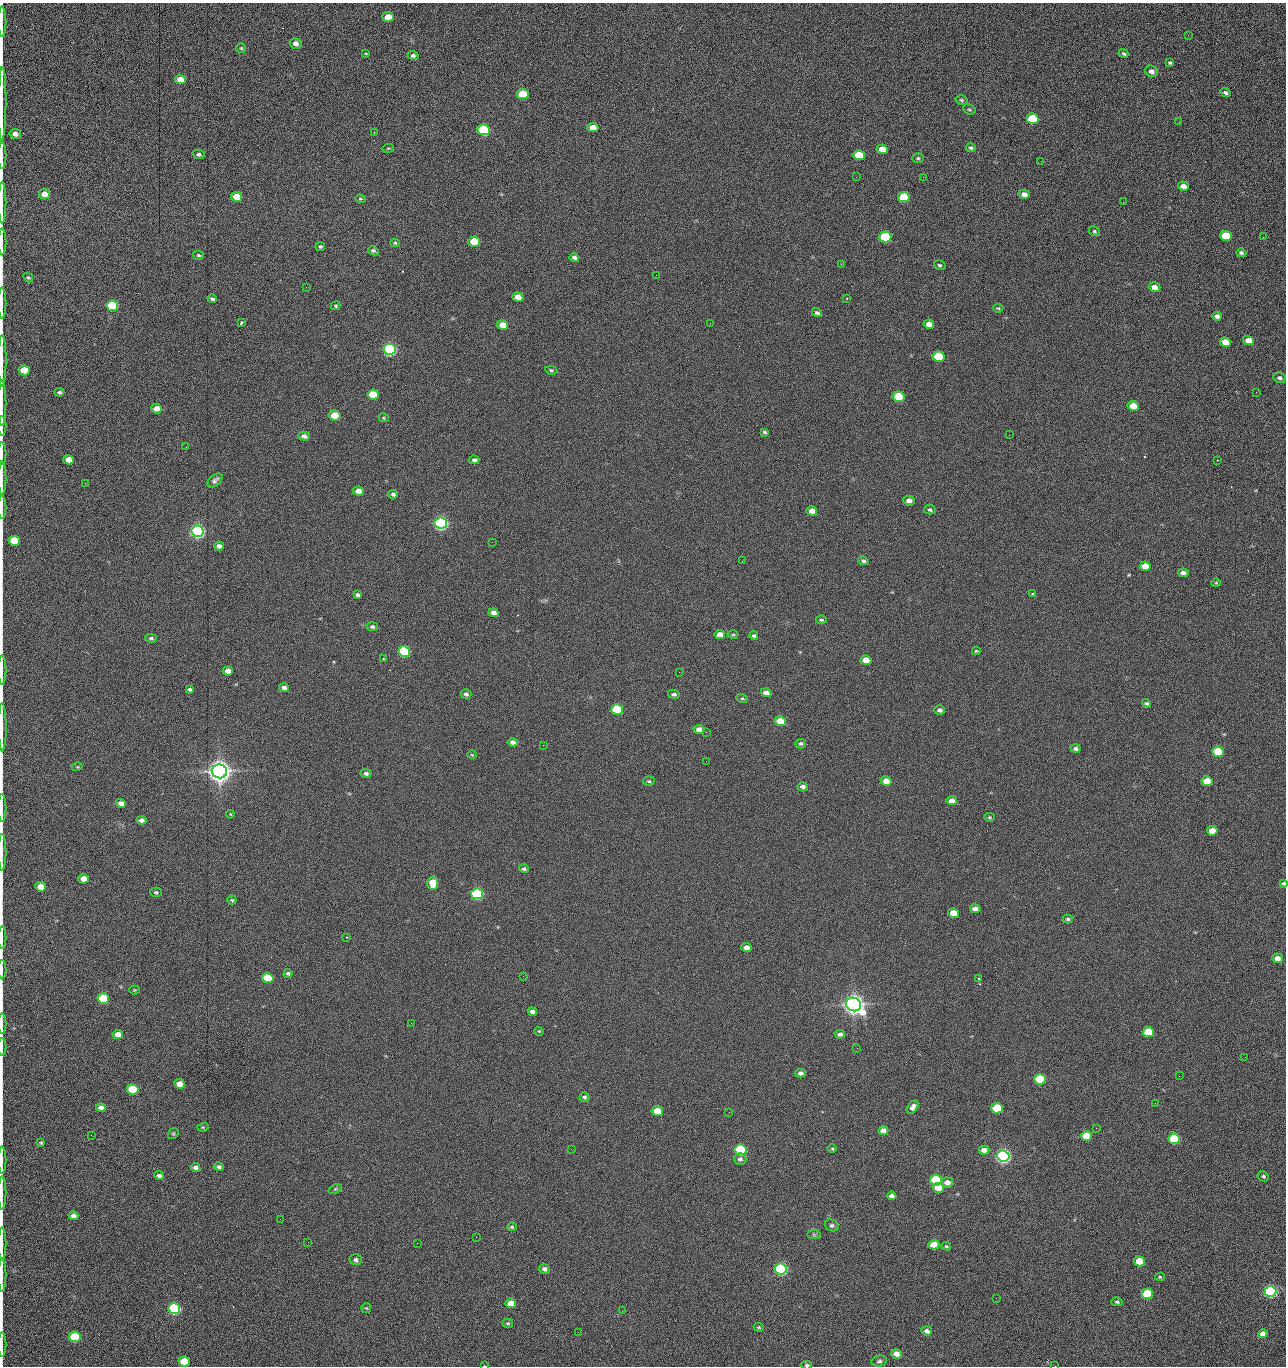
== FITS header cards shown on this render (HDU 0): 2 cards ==
NAXIS1  =                 1284 /fastest changing axis
NAXIS2  =                 1364 /next to fastest changing axis

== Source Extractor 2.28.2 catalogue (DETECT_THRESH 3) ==
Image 1284 x 1364 px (HDU 0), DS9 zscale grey, 1 PNG px = 1 image px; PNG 1288 x 1368 px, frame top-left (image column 1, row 1364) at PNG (2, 3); each listed source drawn as its Kron ellipse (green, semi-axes under 4 px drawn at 4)
Background 144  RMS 15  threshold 44.5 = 3 sigma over >= 5 px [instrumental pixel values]
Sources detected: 275; all 275 listed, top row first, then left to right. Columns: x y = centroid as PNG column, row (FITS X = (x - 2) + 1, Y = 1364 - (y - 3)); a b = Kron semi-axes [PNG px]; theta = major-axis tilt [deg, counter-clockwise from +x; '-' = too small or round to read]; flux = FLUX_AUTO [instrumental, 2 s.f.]
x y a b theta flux
388 17 6 5 - 1.3e+04
2 22 15 2 90 3.1e+03
1188 35 3 2 - 8.5e+02
296 43 6 5 - 4.9e+03
241 48 5 5 - 1.3e+03
366 53 4 2 - 7.8e+02
1124 54 5 4 - 1.6e+03
413 55 5 4 - 2.5e+03
1170 63 4 3 - 1.5e+03
1152 71 6 5 - 4.4e+03
180 79 5 4 - 1.4e+04
1225 93 5 4 - 2.1e+03
523 94 6 5 - 4.2e+04
962 100 6 4 -16 1.5e+03
2 104 36 2 89 7.4e+03
969 110 6 4 -32 1.3e+03
1032 119 6 5 - 6.1e+04
1179 122 2 2 - 6.9e+02
593 128 6 4 -12 1.4e+04
484 130 6 5 - 1.6e+05
374 132 2 2 - 5.7e+02
15 134 6 5 - 5.2e+03
388 148 6 3 9 1.0e+03
971 148 5 4 - 1.9e+03
882 149 5 5 - 1.2e+04
199 154 6 4 -13 2.5e+03
859 155 6 5 - 2.8e+04
2 156 13 2 90 2.4e+03
918 158 6 4 -1 1.5e+03
1041 161 2 2 - 1.2e+03
856 177 2 2 - 1.6e+03
923 177 2 2 - 1.2e+04
1183 186 5 4 - 6.6e+03
45 194 5 5 - 1.0e+04
1024 194 5 4 - 5.7e+03
237 197 5 5 - 2.0e+04
904 197 6 5 - 5.1e+04
360 199 5 4 - 1.1e+03
1123 202 2 2 - 5.1e+02
2 203 21 2 90 4.1e+03
1094 231 6 4 -30 1.4e+03
1226 236 6 5 - 4.3e+04
885 237 6 5 - 1.0e+05
1263 237 2 2 - 6.2e+02
2 242 13 2 90 2.6e+03
474 242 6 5 - 4.0e+04
395 243 4 4 - 1.2e+03
320 247 4 4 - 1.6e+03
373 251 6 3 -28 1.9e+03
1241 253 5 4 - 1.9e+03
198 255 5 4 - 1.4e+03
574 258 5 4 - 2.5e+03
841 264 2 2 - 1.8e+04
940 265 6 5 - 1.7e+03
656 275 3 2 - 8.8e+02
28 278 5 4 - 1.3e+03
306 287 2 2 - 4.7e+02
1154 287 6 5 - 7.2e+03
518 297 5 4 - 9.4e+03
846 298 2 2 - 8.0e+02
212 299 4 3 - 1.8e+03
2 303 16 2 90 2.9e+03
112 306 6 5 - 1.0e+05
336 306 5 4 - 1.2e+03
998 308 5 4 - 1.1e+03
817 313 5 4 - 2.1e+03
1217 316 4 4 - 3.7e+03
241 323 3 3 - 2.1e+03
710 323 2 2 - 2.3e+03
929 324 5 4 - 7.3e+03
503 325 5 4 - 1.6e+04
1249 341 5 4 - 1.1e+04
1225 342 5 5 - 1.6e+04
390 349 6 5 - 3.0e+05
938 357 6 5 - 5.8e+04
2 361 26 2 90 5.1e+03
24 370 5 5 - 2.5e+04
551 370 6 4 -9 1.4e+03
1280 378 6 5 - 2.7e+03
59 392 5 4 - 1.7e+03
1256 392 3 2 - 9.5e+02
373 395 6 5 - 3.6e+04
899 397 6 5 - 6.0e+04
2 403 23 2 90 4.2e+03
1133 406 6 5 - 1.9e+04
156 408 5 5 - 8.7e+03
335 415 6 5 - 2.9e+04
384 418 5 4 - 1.1e+03
2 426 10 2 90 1.7e+03
764 432 4 3 - 1.5e+03
1009 435 2 2 - 2.3e+03
304 436 6 4 -15 3.9e+03
186 447 2 2 - 1.9e+03
2 454 11 2 90 1.9e+03
69 460 5 4 - 1.2e+04
474 460 5 3 - 2.4e+03
1217 460 3 2 - 8.3e+02
2 478 16 2 90 3.4e+03
215 480 9 5 43 2.9e+03
85 483 2 2 - 6.6e+02
358 491 5 4 - 9.8e+03
393 494 5 4 - 2.1e+03
909 501 6 5 - 5.9e+03
2 507 11 2 90 2.2e+03
930 510 5 5 - 1.9e+03
812 511 5 4 - 8.6e+03
441 523 6 5 - 5.0e+05
197 531 6 5 - 5.4e+05
14 541 5 5 - 4.1e+04
492 542 2 2 - 4.5e+02
219 546 5 4 - 4.0e+03
742 561 2 2 - 5.4e+02
863 561 5 4 - 1.8e+03
1145 566 5 5 - 1.3e+04
1183 573 5 4 - 4.1e+03
1216 583 5 4 - 1.1e+03
1033 594 3 3 - 5.5e+03
357 595 4 3 - 1.9e+03
494 613 5 4 - 4.2e+03
821 620 5 3 - 1.4e+03
372 627 5 4 - 2.2e+03
720 635 5 4 - 1.0e+04
733 635 5 3 - 1.1e+03
754 636 4 3 - 1.8e+03
151 638 5 4 - 1.9e+03
404 651 6 5 - 1.6e+05
976 651 4 3 - 1.1e+03
383 659 3 3 - 1.1e+03
866 660 5 4 - 1.4e+04
2 670 14 2 90 2.3e+03
228 671 5 4 - 7.2e+03
679 672 3 2 - 1.1e+03
284 688 5 4 - 4.2e+03
190 689 4 3 - 1.7e+03
766 693 5 4 - 6.0e+03
466 694 5 4 - 2.4e+03
674 694 6 4 -11 2.6e+03
742 698 6 4 -16 1.2e+03
1147 703 5 4 - 1.7e+03
617 710 6 5 - 9.4e+04
940 710 5 4 - 2.9e+03
780 721 6 5 - 2.7e+04
2 727 24 3 -90 4.5e+03
699 730 5 4 - 7.7e+03
706 732 2 2 - 5.0e+02
513 742 5 4 - 4.3e+03
801 744 5 5 - 2.0e+03
543 745 2 2 - 2.2e+03
1075 749 5 4 - 2.2e+03
1218 752 6 5 - 7.6e+04
472 755 5 3 - 8.1e+02
706 761 2 2 - 1.4e+03
77 767 5 3 - 9.6e+02
219 771 7 7 - 1.7e+06
366 773 5 4 - 2.4e+03
649 781 5 4 - 1.6e+03
886 781 5 4 - 1.0e+04
1207 781 5 5 - 2.5e+04
803 787 5 4 - 3.4e+03
952 801 5 4 - 8.2e+03
121 803 5 4 - 6.5e+03
2 808 14 2 90 2.2e+03
230 814 4 3 - 7.4e+02
989 817 5 4 - 1.3e+03
142 820 5 4 - 4.0e+03
1212 831 5 4 - 1.5e+04
2 852 18 2 90 3.1e+03
524 869 5 4 - 1.9e+03
84 879 5 4 - 1.2e+04
433 883 6 5 - 2.7e+04
1284 883 4 3 - 1.7e+03
41 887 5 4 - 1.6e+04
156 892 5 4 - 1.7e+03
477 894 6 5 - 2.4e+05
232 900 4 4 - 1.3e+03
975 909 5 4 - 5.9e+03
953 913 5 4 - 1.9e+04
1068 919 5 4 - 2.0e+03
346 937 2 2 - 7.2e+02
2 938 11 2 90 1.6e+03
746 947 5 4 - 6.2e+03
1278 958 5 4 - 7.7e+03
2 969 10 2 90 1.7e+03
288 973 4 4 - 1.9e+03
523 976 2 2 - 1.3e+03
268 978 6 5 - 6.0e+04
979 979 3 3 - 1.7e+03
134 990 5 4 - 1.1e+03
103 999 6 5 - 7.6e+04
853 1005 8 6 -24 1.4e+06
532 1012 5 4 - 4.4e+03
411 1023 2 2 - 3.6e+03
2 1024 10 2 90 1.7e+03
539 1031 5 4 - 1.0e+03
1148 1032 5 5 - 4.9e+04
118 1034 5 4 - 1.1e+04
840 1034 5 4 - 3.5e+03
2 1047 9 2 90 1.3e+03
857 1048 3 2 - 8.9e+02
1245 1057 2 2 - 1.2e+03
800 1073 5 4 - 3.2e+03
1179 1076 2 2 - 1.6e+03
1040 1079 6 5 - 8.9e+04
179 1084 5 4 - 1.2e+04
133 1089 6 5 - 6.5e+04
584 1097 5 5 - 1.9e+03
1155 1103 2 2 - 7.4e+02
913 1107 7 5 53 4.8e+03
101 1108 5 4 - 5.2e+03
997 1108 6 5 - 7.3e+04
657 1111 5 4 - 2.1e+04
729 1112 2 2 - 6.2e+02
203 1127 5 3 - 9.1e+02
1096 1128 2 2 - 4.8e+02
883 1131 5 4 - 6.9e+03
173 1134 6 4 53 1.2e+03
91 1135 3 2 - 1.6e+03
1087 1136 5 5 - 3.2e+04
1174 1139 6 5 - 9.9e+04
41 1143 4 3 - 1.2e+03
571 1149 2 2 - 6.8e+02
832 1149 5 3 - 9.8e+02
741 1150 6 5 - 1.4e+05
984 1150 5 4 - 7.5e+03
1003 1156 6 5 - 6.3e+05
740 1159 6 6 - 3.2e+03
2 1160 13 2 90 2.4e+03
219 1167 5 4 - 2.5e+03
196 1168 5 4 - 4.2e+03
159 1176 5 4 - 3.5e+03
1263 1176 6 5 - 1.9e+03
936 1180 6 5 - 1.5e+05
947 1182 6 5 - 6.9e+03
938 1188 6 5 - 1.7e+04
335 1189 7 4 24 1.5e+03
2 1193 16 2 90 2.7e+03
892 1196 5 4 - 4.5e+03
73 1216 5 4 - 3.9e+03
280 1219 2 2 - 1.3e+03
832 1225 7 5 -25 2.2e+03
512 1227 4 4 - 1.3e+03
814 1235 7 4 -1 1.9e+03
476 1237 2 2 - 5.5e+03
308 1242 2 2 - 1.1e+03
417 1243 2 2 - 3.6e+03
2 1244 16 2 90 3.2e+03
934 1245 5 5 - 1.9e+04
946 1246 5 3 - 1.2e+03
356 1260 6 5 - 2.9e+03
1139 1261 5 5 - 2.7e+04
544 1269 5 4 - 3.4e+03
781 1269 6 5 - 3.1e+05
2 1275 16 2 90 2.6e+03
1160 1277 5 4 - 1.2e+03
1271 1291 6 5 - 3.7e+05
1147 1294 5 5 - 7.8e+04
996 1298 2 2 - 1.8e+03
1117 1302 6 4 -12 1.7e+03
511 1303 5 5 - 1.7e+04
366 1308 5 5 - 1.1e+03
174 1309 6 5 - 2.4e+05
622 1311 2 2 - 6.0e+02
508 1323 5 4 - 1.4e+03
759 1327 5 4 - 1.2e+03
927 1331 5 4 - 3.9e+03
578 1332 2 2 - 2.4e+03
1263 1334 5 4 - 5.3e+03
75 1337 6 5 - 9.2e+04
2 1345 12 2 90 1.9e+03
896 1354 5 4 - 7.3e+03
879 1361 8 5 13 2.4e+03
184 1362 5 5 - 3.0e+04
807 1365 5 3 - 1.6e+03
485 1366 3 2 - 6.2e+02
1055 1366 2 2 - 1.4e+03
At the frame edge (FLAGS 8, measured only in part): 31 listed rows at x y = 2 22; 2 104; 15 134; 2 156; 2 203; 2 242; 2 303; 2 361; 2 403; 2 426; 2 454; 2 478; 2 507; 14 541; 2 670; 2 727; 2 808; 2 852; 1284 883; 2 938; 2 969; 2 1024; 2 1047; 2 1160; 2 1193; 2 1244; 2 1275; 2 1345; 807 1365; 485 1366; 1055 1366

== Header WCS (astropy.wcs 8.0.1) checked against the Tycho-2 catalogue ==
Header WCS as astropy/WCSLIB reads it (CRVAL/CRPIX/CD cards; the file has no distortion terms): RA---TAN/DEC--TAN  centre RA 15:41:40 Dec +51:59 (235.42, +51.98 deg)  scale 1.26 arcsec/px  FOV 26.9' x 28.5'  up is +92 deg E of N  parity flipped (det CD > 0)
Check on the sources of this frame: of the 60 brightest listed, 10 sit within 2.0 arcsec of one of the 11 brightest Tycho-2 stars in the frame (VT <= 12.29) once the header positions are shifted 0.35 arcsec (0.34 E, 0.09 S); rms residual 1.14 arcsec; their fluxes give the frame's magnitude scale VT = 25.21 - 2.5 log10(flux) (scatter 0.23 mag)
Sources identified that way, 10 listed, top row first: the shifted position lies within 2.0 arcsec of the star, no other Tycho-2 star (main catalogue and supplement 1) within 4.0 arcsec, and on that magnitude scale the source's flux lands within +1.5 / -3 mag of the star's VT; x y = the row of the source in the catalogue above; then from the Tycho-2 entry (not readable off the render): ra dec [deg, ICRS J2000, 3 dp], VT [Tycho-2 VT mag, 2 dp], TYC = Tycho-2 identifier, HIP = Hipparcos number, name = IAU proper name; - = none
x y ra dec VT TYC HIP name
390 349 235.614 +52.064 11.61 3489-1132-1 - -
441 523 235.514 +52.049 11.19 3489-1407-1 - -
219 771 235.378 +52.130 9.31 3489-1322-1 76850 -
477 894 235.303 +52.042 11.52 3489-958-1 - -
853 1005 235.232 +51.912 9.59 3489-824-1 - -
1003 1156 235.143 +51.862 10.97 3489-1016-1 - -
936 1180 235.131 +51.886 12.29 3489-908-1 - -
781 1269 235.084 +51.941 11.45 3489-1346-1 - -
1271 1291 235.062 +51.771 11.53 3489-1453-1 - -
174 1309 235.075 +52.152 11.74 3489-912-1 - -